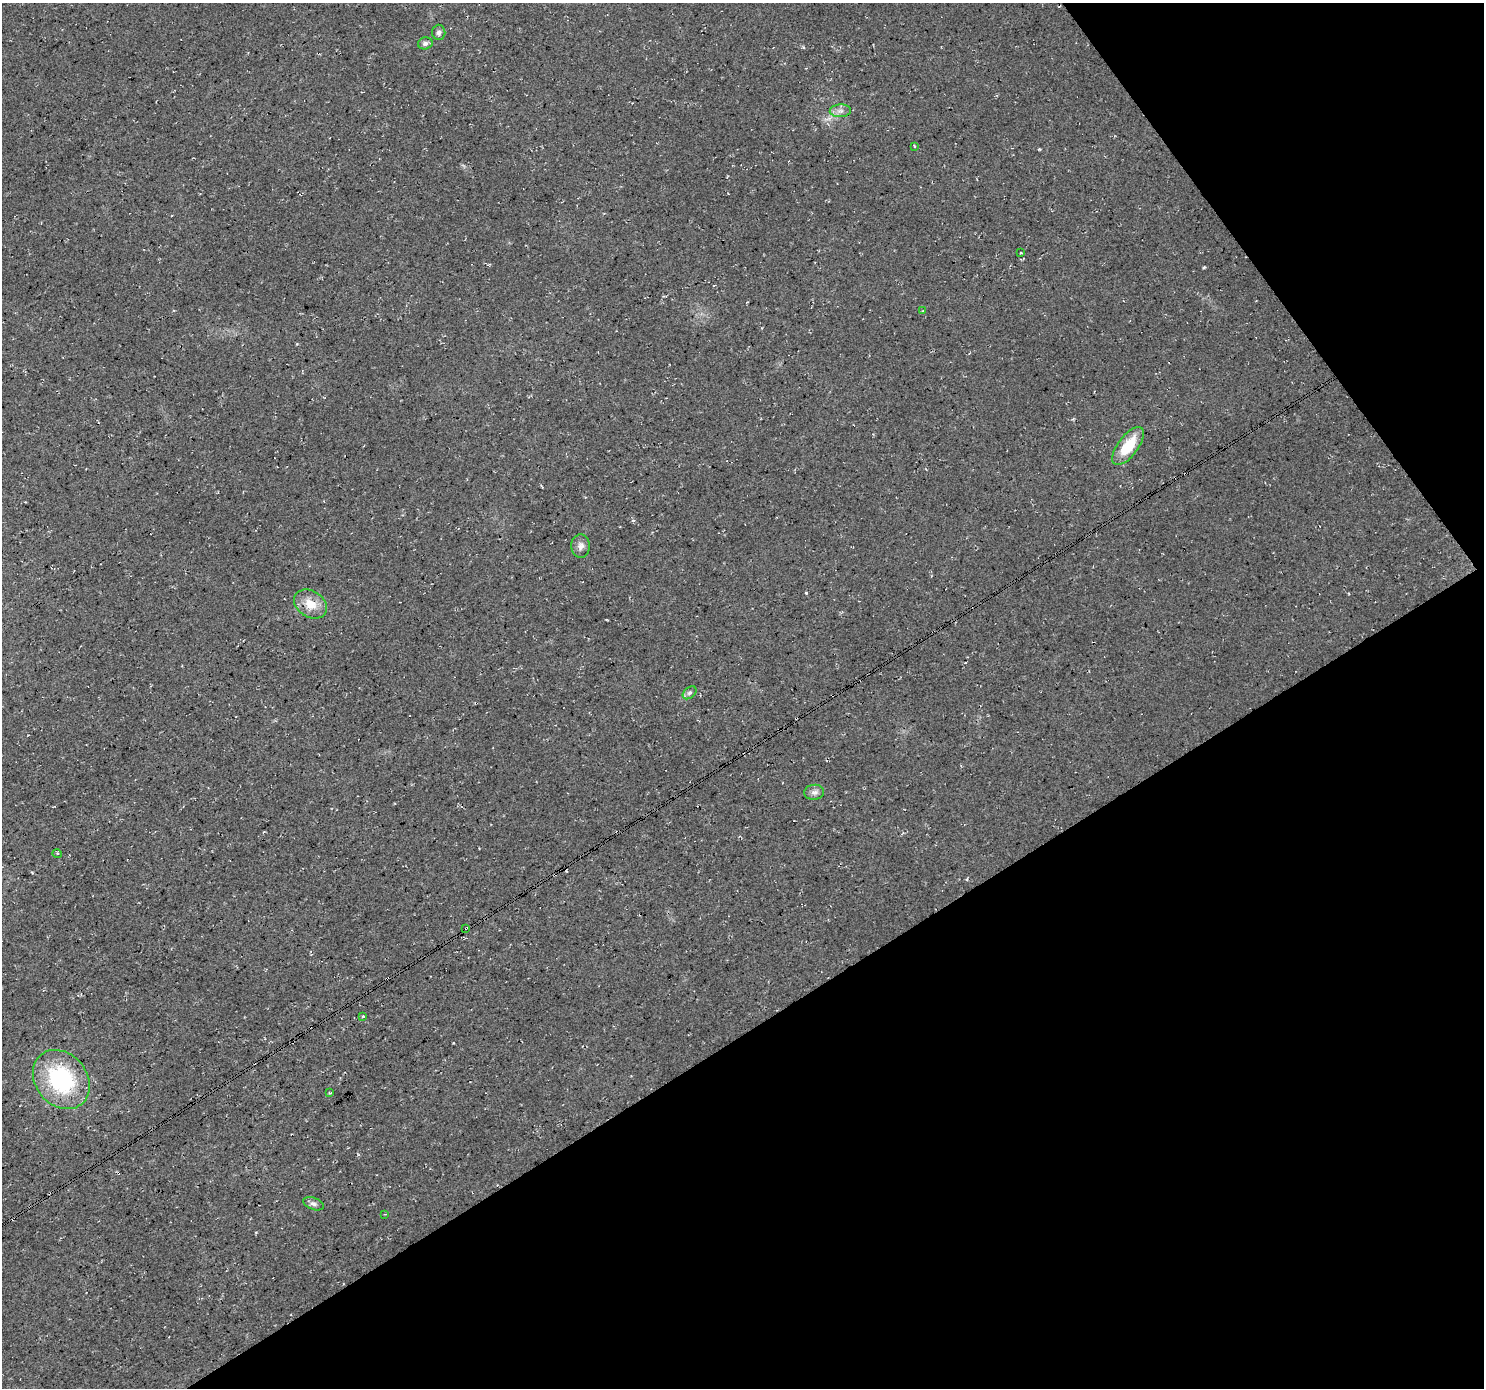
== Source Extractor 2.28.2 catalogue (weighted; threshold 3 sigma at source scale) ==
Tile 12 of 4 x 4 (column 4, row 3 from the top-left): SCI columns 4451-5932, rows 1574-2959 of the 5932 x 5855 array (HDU 1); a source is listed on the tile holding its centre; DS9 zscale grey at full resolution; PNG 1486 x 1390 px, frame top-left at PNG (2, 3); each listed source drawn as its Kron ellipse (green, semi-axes under 4 px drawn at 4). Shown black and unused: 32% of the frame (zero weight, under 3 of 4 exposures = <1% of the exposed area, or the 3 px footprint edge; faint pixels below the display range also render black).
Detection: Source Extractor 2.28.2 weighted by HDU 2 'WHT'; one run over the whole footprint, this tile lists its part. Background 0.0207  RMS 0.0059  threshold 0.0267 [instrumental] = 3 sigma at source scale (4.5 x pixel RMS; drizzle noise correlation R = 1.50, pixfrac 1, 0.0396/0.0396 arcsec/px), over >= 5 px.
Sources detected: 20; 2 cosmic-ray / hot-pixel residue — neither listed nor drawn; the other 18 listed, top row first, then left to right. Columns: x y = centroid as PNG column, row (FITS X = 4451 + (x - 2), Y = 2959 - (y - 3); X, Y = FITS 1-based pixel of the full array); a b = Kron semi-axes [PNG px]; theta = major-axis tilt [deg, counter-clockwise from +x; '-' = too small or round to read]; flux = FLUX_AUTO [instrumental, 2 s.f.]
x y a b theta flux
439 32 7 6 - 1.9
425 43 7 6 - 1.8
840 111 10 6 2 2.8
914 146 4 2 - 0.45
1021 253 3 2 - 0.65
923 311 3 2 - 0.48
1128 446 22 10 53 19
581 546 11 9 -86 3.1
310 604 17 13 -32 9.6
690 693 8 5 40 1.5
814 792 10 7 5 2.5
57 853 5 3 - 0.6
466 928 3 2 - 0.61
363 1016 4 3 - 1.3
61 1080 32 26 -51 62
330 1093 3 3 - 0.76
313 1204 11 6 -19 2.1
385 1214 3 2 - 0.45
Overlapping masked pixels (flux is a lower limit): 1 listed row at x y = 466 928
Unlisted compact peaks at least as high as the median listed source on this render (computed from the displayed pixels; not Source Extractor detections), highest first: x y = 806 593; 1204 267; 1039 149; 803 47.